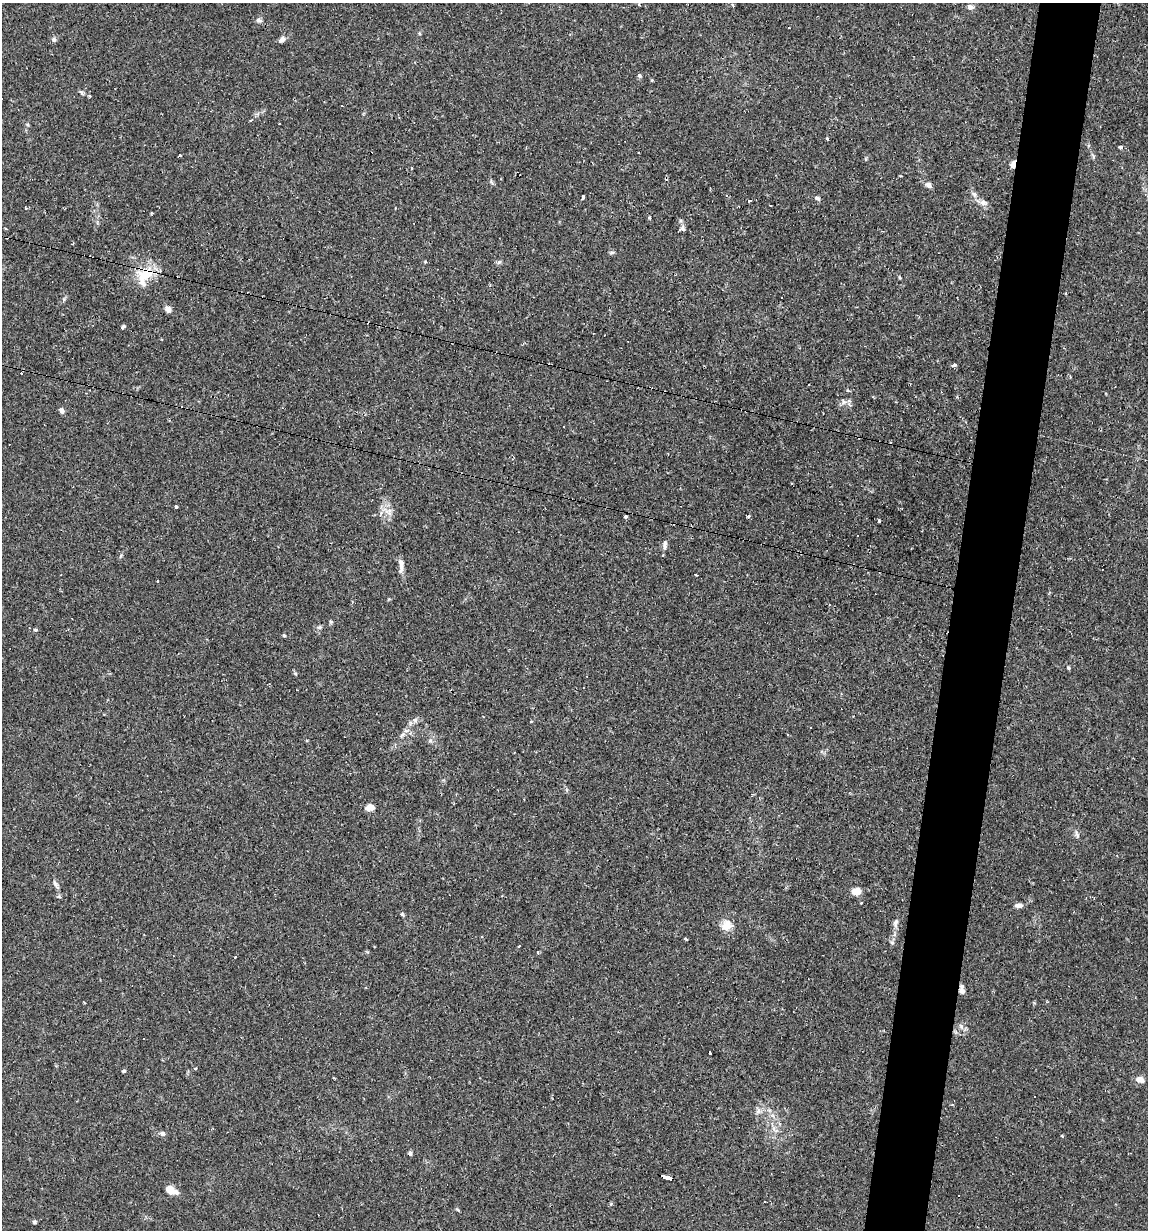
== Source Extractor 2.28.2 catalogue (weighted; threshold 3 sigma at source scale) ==
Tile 10 of 4 x 4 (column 2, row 3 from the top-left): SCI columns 1382-2527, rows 1229-2456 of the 4935 x 4911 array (HDU 1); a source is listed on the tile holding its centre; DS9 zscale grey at full resolution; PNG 1150 x 1232 px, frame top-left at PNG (2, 3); no overlay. Shown black and unused: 5% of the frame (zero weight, under 2 of 3 exposures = <1% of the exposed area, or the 3 px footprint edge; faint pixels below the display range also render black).
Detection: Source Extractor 2.28.2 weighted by HDU 2 'WHT'; one run over the whole footprint, this tile lists its part. Background 0.0551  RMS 0.0043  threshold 0.0196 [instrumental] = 3 sigma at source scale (4.5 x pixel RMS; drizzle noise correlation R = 1.50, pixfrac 1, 0.05/0.05 arcsec/px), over >= 5 px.
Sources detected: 102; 11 cosmic-ray / hot-pixel residue — not listed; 1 inside a brighter listed object's ellipse — not listed separately; the other 90 listed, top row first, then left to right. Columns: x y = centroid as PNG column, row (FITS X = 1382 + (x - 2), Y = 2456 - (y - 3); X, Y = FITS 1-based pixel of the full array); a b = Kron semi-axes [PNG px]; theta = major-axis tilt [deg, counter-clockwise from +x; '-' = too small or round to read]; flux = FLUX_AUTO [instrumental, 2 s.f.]
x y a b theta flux
970 7 9 7 -14 1.5
259 20 8 6 -8 1.2
419 33 5 3 - 0.44
54 39 6 6 - 1.1
282 39 9 6 45 1.5
640 76 6 5 - 0.83
652 80 3 3 - 0.49
81 92 6 4 -1 0.76
89 95 3 3 - 1.9
827 139 4 3 - 0.69
1120 147 4 3 - 1.3
638 153 3 2 - 0.31
1013 164 9 6 82 2
412 168 3 2 - 0.76
491 182 9 3 -69 0.62
928 185 8 6 -30 1.8
974 194 9 7 -43 1.6
583 197 5 3 - 2.3
817 198 7 5 -26 1
750 200 6 2 0 0.79
983 203 12 7 -14 2.2
25 208 3 3 - 0.6
395 208 3 2 - 0.29
151 213 4 3 - 0.38
649 218 4 3 - 0.51
681 229 10 5 25 1.5
612 252 7 4 1 0.66
425 261 5 3 - 0.43
499 262 7 4 44 0.78
145 274 26 16 7 12
899 277 5 3 - 0.41
782 298 3 2 - 0.56
64 300 7 4 81 0.72
168 309 8 6 -48 2.1
123 326 5 4 - 0.81
954 366 3 3 - 19
809 385 3 2 - 0.72
844 402 7 6 - 1.5
61 410 8 6 -51 1.2
564 427 3 2 - 0.73
176 505 3 3 - 4.5
389 510 22 6 -10 2.7
625 516 3 3 - 0.7
748 516 4 3 - 0.9
879 521 3 3 - 0.73
665 543 9 6 -89 1.3
663 555 3 3 - 0.46
120 556 6 4 70 0.56
401 565 21 6 89 2.5
696 575 3 2 - 0.51
157 582 3 3 - 0.95
331 622 6 5 - 0.61
319 627 7 5 19 0.87
35 630 4 4 - 0.59
284 635 4 4 - 0.52
1068 668 5 4 - 0.58
295 673 5 3 - 0.5
583 688 3 2 - 0.29
810 728 3 2 - 0.4
788 734 3 2 - 0.51
402 735 12 5 45 1.7
430 741 7 4 1 0.82
370 807 10 7 9 3.1
1077 834 9 5 -66 1.1
55 883 8 5 -59 1.2
857 891 11 9 4 3.5
861 903 3 2 - 0.43
1018 905 8 5 3 1.9
402 914 8 3 -59 0.63
896 923 12 6 72 1.7
727 925 15 14 - 4.9
686 939 3 2 - 0.71
892 943 6 6 - 0.88
538 952 4 3 - 0.62
235 957 3 2 - 0.52
962 990 9 5 -83 1.9
961 1026 8 5 -46 1.2
710 1052 3 3 - 2.1
195 1068 3 3 - 0.66
124 1071 4 4 - 0.53
1140 1079 11 7 -18 2.7
758 1111 8 6 77 1.6
162 1134 7 5 -7 1.3
1062 1136 3 3 - 0.65
410 1153 5 4 - 0.89
667 1178 9 4 -18 16
171 1190 15 8 -25 3.8
958 1196 3 3 - 0.62
457 1209 6 3 -20 0.46
34 1222 5 5 - 0.69
Overlapping masked pixels (flux is a lower limit): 4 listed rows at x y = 1013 164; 145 274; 962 990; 667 1178
Unlisted compact peaks at least as high as the median listed source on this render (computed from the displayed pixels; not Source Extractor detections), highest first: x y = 611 1204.